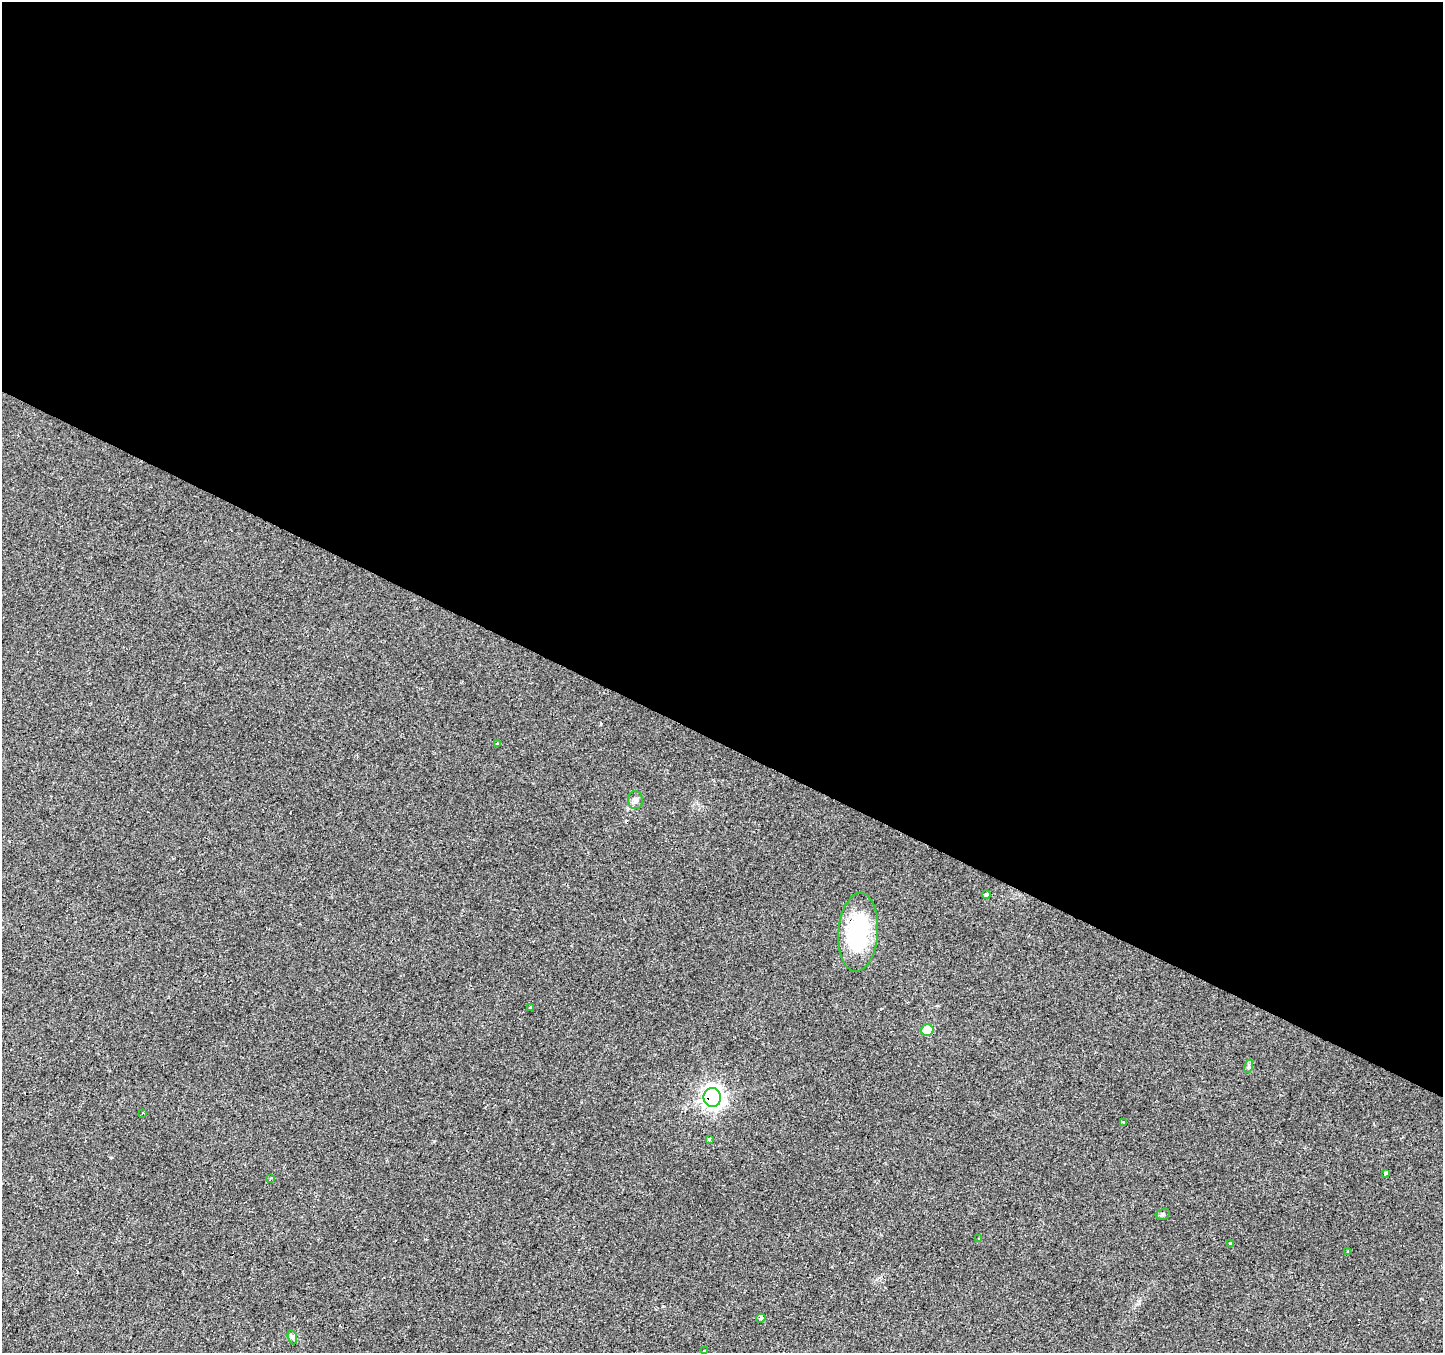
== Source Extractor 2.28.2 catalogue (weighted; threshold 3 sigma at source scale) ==
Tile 3 of 4 x 4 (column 3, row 1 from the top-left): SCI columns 2881-4321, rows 4252-5602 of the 5769 x 5864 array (HDU 1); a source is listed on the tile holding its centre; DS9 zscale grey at full resolution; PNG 1445 x 1355 px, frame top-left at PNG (2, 2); each listed source drawn as its Kron ellipse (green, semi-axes under 4 px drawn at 4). Shown black and unused: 55% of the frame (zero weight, under 2 of 3 exposures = <1% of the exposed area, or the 3 px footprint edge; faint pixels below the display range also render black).
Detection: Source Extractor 2.28.2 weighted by HDU 2 'WHT'; one run over the whole footprint, this tile lists its part. Background 0.0299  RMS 0.0062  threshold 0.0278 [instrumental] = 3 sigma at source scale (4.5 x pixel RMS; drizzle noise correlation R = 1.50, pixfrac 1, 0.0396/0.0396 arcsec/px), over >= 5 px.
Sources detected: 27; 7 cosmic-ray / hot-pixel residue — neither listed nor drawn; the other 20 listed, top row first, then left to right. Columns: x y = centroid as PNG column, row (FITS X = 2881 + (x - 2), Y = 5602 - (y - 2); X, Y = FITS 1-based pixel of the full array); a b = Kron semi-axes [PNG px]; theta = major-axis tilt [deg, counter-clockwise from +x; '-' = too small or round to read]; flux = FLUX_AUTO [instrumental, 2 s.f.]
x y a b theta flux
497 744 4 3 - 0.88
635 800 9 7 88 2.5
986 895 4 4 - 10
858 932 39 20 86 51
530 1007 3 3 - 0.66
927 1030 6 6 - 17
1249 1066 7 4 72 1.2
712 1097 9 9 - 330
143 1113 3 2 - 1.1
1123 1122 3 3 - 0.62
709 1139 3 3 - 4.1
1385 1173 3 3 - 12
271 1178 4 3 - 0.9
1163 1214 7 5 15 1.2
979 1239 3 3 - 1
1231 1244 3 3 - 2.4
1348 1252 3 2 - 1.4
761 1318 5 3 - 2.2
292 1337 7 4 -72 1.3
705 1351 3 3 - 1.8
Overlapping masked pixels (flux is a lower limit): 2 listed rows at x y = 858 932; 712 1097